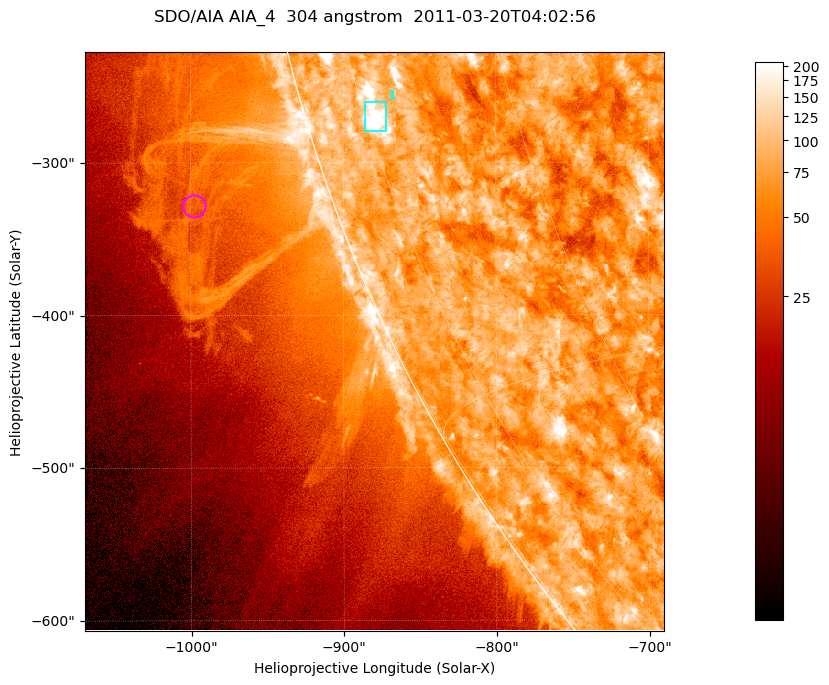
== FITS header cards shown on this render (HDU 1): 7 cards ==
TELESCOP= 'SDO/AIA '           / For AIA: SDO/AIA
INSTRUME= 'AIA_4   '           / For AIA: AIA_ATA1, AIA_ATA2, AIA_ATA3 or AIA_AT
WAVELNTH=                  304 / [angstrom] Wavelength
WAVEUNIT= 'angstrom'           / Wavelength unit: angstrom
DATE-OBS= '2011-03-20T04:02:56.124' / [ISO] Date when observation started; ISO 8
CTYPE1  = 'HPLN-TAN'           / CTYPE1; Typically HPLN
CTYPE2  = 'HPLT-TAN'           / CTYPE2; Typically HPLT

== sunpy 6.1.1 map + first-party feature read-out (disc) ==
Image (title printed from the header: SDO/AIA AIA_4  304 angstrom  2011-03-20T04:02:56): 632 x 632 px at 0.6 arcsec/px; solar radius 964 arcsec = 1606 px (partial field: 2.2% of the solar disc is inside the frame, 45% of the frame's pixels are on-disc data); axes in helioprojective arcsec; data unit not stated in the header (colour bar unlabelled)
Orientation: roll -0.132 deg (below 1 deg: not rotated)
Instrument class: DISC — disc imager (sunpy class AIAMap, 304 A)
Bright regions (active regions / flare kernels): reference = the on-disc median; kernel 5 px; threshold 5 sigma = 117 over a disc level ~76.1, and >= 1.15x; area >= 399 px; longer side >= 8 px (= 4.8 arcsec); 1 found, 1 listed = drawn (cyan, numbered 1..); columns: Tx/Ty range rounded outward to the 2 arcsec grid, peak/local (2 s.f.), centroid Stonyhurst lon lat
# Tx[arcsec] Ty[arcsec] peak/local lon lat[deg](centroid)
1 -886..-872 -280..-260 4 -74 -18
Off-limb structures (1.02-1.3 R_sun): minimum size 199 px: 7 found; the strongest spans PA ~105..115 deg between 1.02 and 1.13 R_sun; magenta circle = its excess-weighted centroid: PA ~110 deg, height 1.09 R_sun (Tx ~-998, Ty ~-328 arcsec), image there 1.6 x the reference